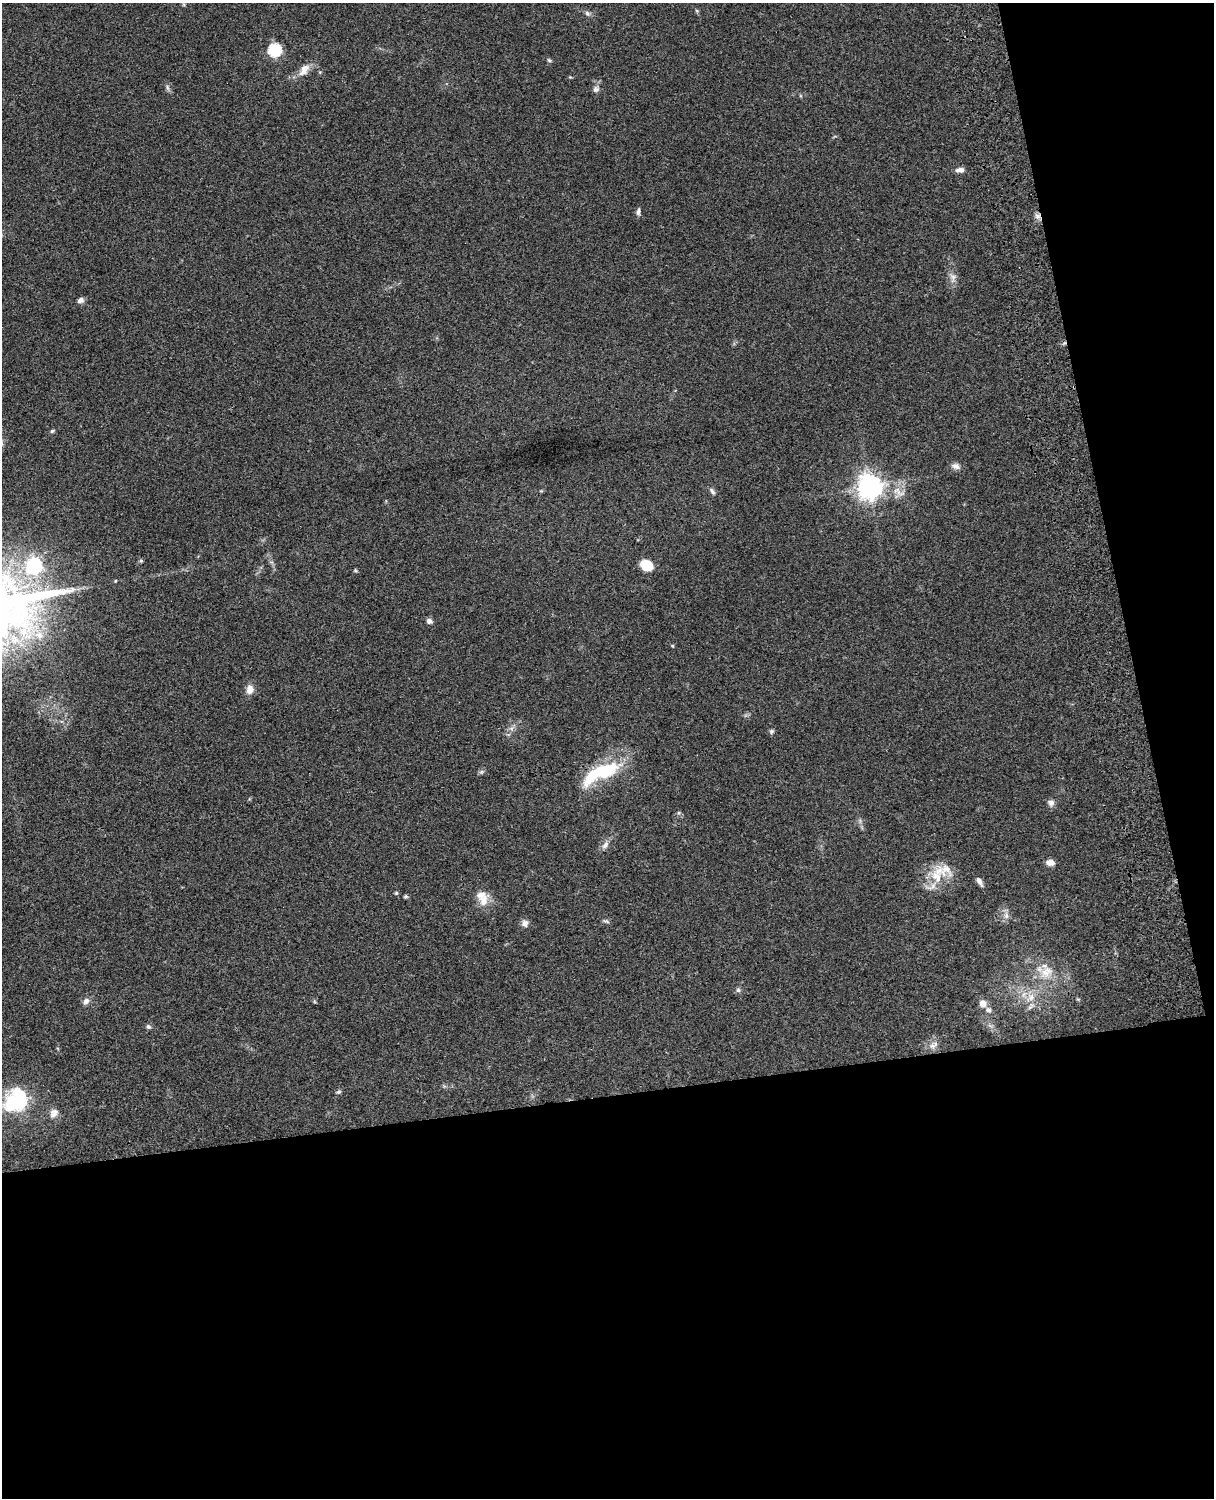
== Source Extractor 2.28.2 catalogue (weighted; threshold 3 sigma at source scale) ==
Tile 12 of 4 x 3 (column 4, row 3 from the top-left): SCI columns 3758-4969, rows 277-1772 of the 5088 x 4927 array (HDU 1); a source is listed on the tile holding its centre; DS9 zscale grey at full resolution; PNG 1216 x 1500 px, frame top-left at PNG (2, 3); no overlay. Shown black and unused: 33% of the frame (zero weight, under 3 of 4 exposures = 6% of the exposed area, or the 3 px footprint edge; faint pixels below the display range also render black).
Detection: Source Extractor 2.28.2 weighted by HDU 2 'WHT'; one run over the whole footprint, this tile lists its part. Background 0.077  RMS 0.0059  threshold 0.0263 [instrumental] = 3 sigma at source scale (4.5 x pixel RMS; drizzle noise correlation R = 1.50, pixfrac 1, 0.05/0.05 arcsec/px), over >= 5 px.
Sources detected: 55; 2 inside a brighter object's white glare — not listed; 3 inside a brighter listed object's ellipse — not listed separately; the other 50 listed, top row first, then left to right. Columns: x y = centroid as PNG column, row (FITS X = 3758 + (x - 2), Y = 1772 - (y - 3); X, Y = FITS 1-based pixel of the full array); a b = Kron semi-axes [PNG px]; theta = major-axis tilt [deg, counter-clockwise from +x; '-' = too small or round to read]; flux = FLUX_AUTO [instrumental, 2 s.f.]
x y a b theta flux
587 13 8 6 -33 1.5
275 50 6 6 - 72
549 60 6 5 - 0.85
304 70 20 10 54 5.8
167 88 8 4 -81 1.3
596 89 9 8 - 2
960 170 11 6 2 2.7
638 211 10 5 78 1.7
1037 216 8 6 -3 2.1
953 277 14 9 89 3.6
81 300 8 6 27 2.1
52 431 6 4 17 0.86
956 466 12 8 -16 2.6
869 487 8 8 - 570
712 491 10 5 -53 1.6
141 561 6 4 18 0.81
34 565 8 7 - 81
646 565 13 10 -27 11
355 570 5 4 - 0.73
115 581 4 4 - 0.5
429 621 8 7 - 1.8
39 635 14 11 -19 7
673 646 5 3 - 0.52
250 689 11 9 82 4.3
772 731 6 6 - 1.2
481 772 6 5 - 1.1
595 773 55 16 32 32
1051 803 9 8 - 2.4
679 813 6 4 -44 0.87
605 845 12 7 50 2.8
1050 863 9 6 -8 3.9
938 875 29 20 63 17
979 881 12 5 -62 2.5
396 893 5 4 - 0.84
406 896 5 4 - 0.98
483 900 19 11 66 6.8
1006 915 10 7 -89 2.7
606 921 10 4 -22 1.1
525 923 9 8 - 2.5
1046 972 20 15 43 11
738 990 7 6 - 1.3
1031 997 11 9 84 4.9
86 1001 9 7 44 2.5
983 1003 8 7 - 4.4
989 1010 8 7 - 1.9
148 1027 7 5 -42 1.2
933 1046 11 9 14 3.5
339 1092 7 5 26 1.1
13 1104 26 22 -22 36
54 1113 11 9 53 3.7
Overlapping masked pixels (flux is a lower limit): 2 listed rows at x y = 1037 216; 595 773